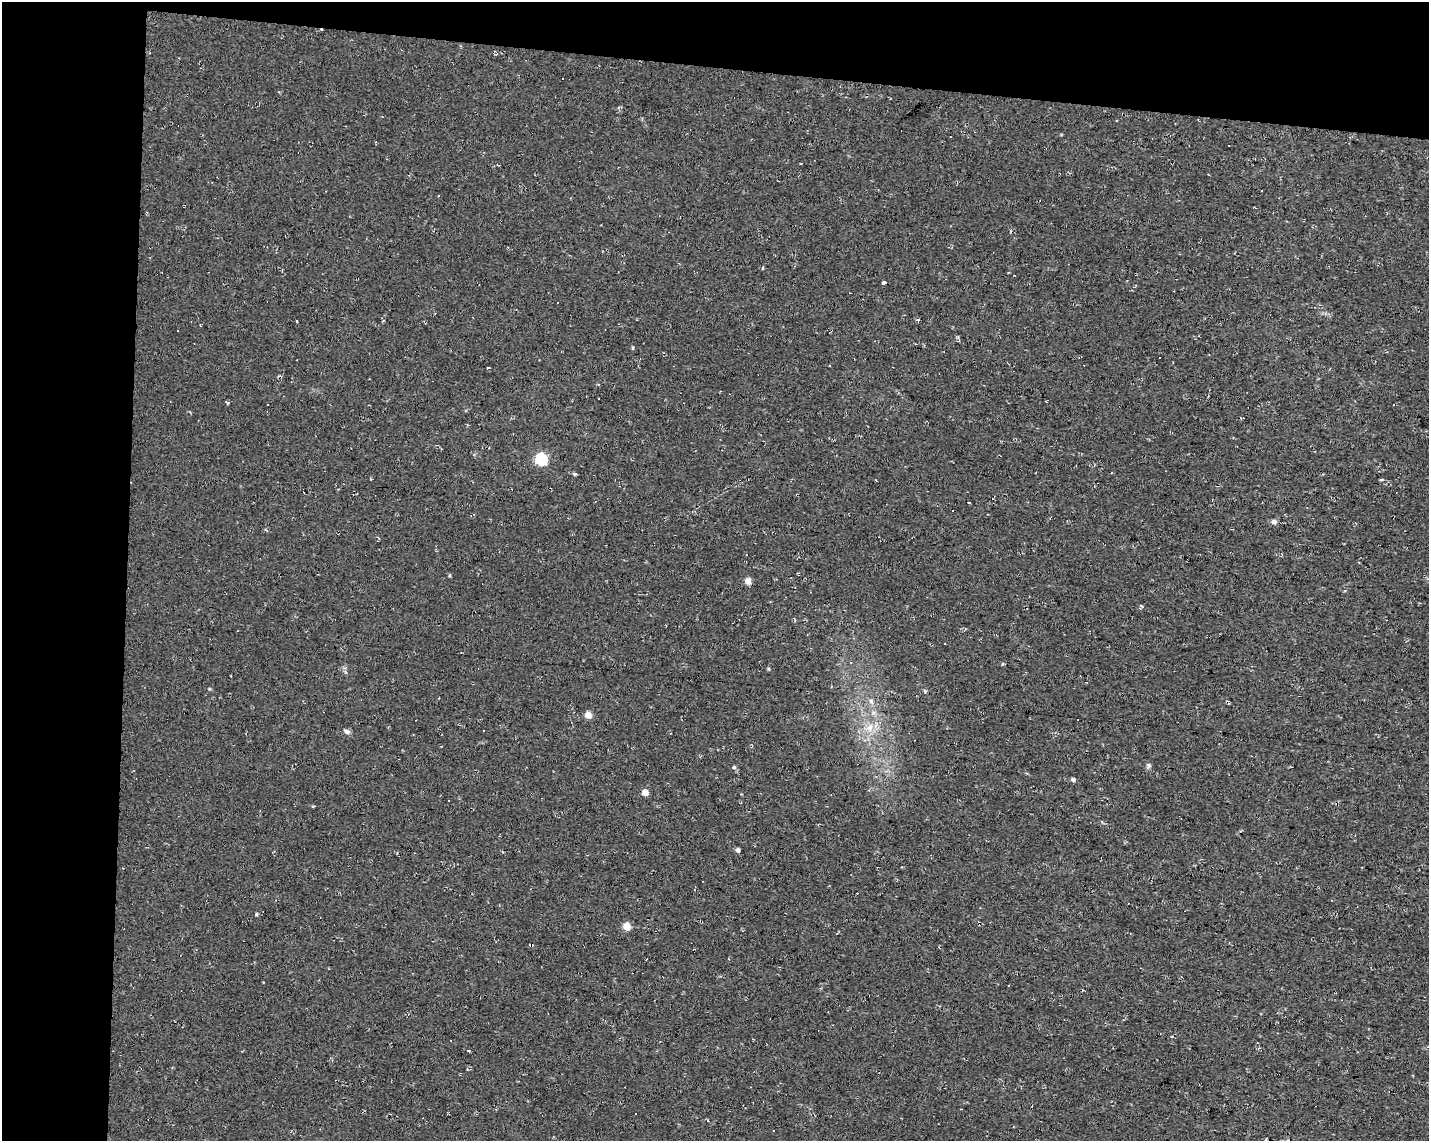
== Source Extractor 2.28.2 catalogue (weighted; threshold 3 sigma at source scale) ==
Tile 1 of 3 x 4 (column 1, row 1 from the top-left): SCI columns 281-1707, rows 3419-4557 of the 4791 x 4560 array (HDU 1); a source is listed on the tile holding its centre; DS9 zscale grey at full resolution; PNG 1431 x 1143 px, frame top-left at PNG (2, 2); no overlay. Shown black and unused: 15% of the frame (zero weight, under 2 of 3 exposures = <1% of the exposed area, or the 3 px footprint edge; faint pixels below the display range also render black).
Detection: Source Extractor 2.28.2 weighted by HDU 2 'WHT'; one run over the whole footprint, this tile lists its part. Background 0.012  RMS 0.008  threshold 0.0358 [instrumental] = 3 sigma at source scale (4.5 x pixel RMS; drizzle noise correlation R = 1.50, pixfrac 1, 0.0396/0.0396 arcsec/px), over >= 5 px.
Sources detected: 50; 14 cosmic-ray / hot-pixel residue — not listed; the other 36 listed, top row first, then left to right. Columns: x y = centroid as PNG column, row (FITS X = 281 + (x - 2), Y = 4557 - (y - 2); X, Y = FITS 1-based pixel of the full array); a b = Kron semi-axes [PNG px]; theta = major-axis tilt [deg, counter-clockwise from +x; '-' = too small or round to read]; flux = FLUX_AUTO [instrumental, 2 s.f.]
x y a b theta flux
763 268 4 3 - 0.67
884 282 4 3 - 13
558 303 3 3 - 1.2
297 321 3 2 - 1.1
194 344 2 2 - 0.45
633 348 4 3 - 1.4
1160 358 3 2 - 0.84
227 403 4 3 - 1
267 405 3 2 - 0.57
541 459 6 6 - 87
575 474 5 4 - 1.3
1381 480 5 3 - 0.87
970 503 4 3 - 63
1274 522 6 5 - 3.3
379 538 4 3 - 1.3
746 554 3 3 - 5.2
748 581 5 5 - 8.1
1141 606 5 4 - 1.4
945 643 3 2 - 0.78
768 669 5 4 - 0.98
925 691 5 4 - 0.9
871 701 8 6 -64 2.8
588 715 6 5 - 8.3
870 727 14 10 54 10
347 731 9 6 -24 2.2
1148 765 7 5 84 1.7
734 767 6 4 12 1.3
1027 773 3 3 - 1.1
1073 779 4 4 - 2
645 792 5 5 - 9.8
738 850 4 4 - 2.4
256 914 5 4 - 1.1
626 926 5 5 - 17
1009 985 3 3 - 1.6
708 1121 3 3 - 2.6
1266 1140 4 3 - 1.1
Isophote crosses this tile's border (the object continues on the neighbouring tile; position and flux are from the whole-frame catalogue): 1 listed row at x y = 1266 1140